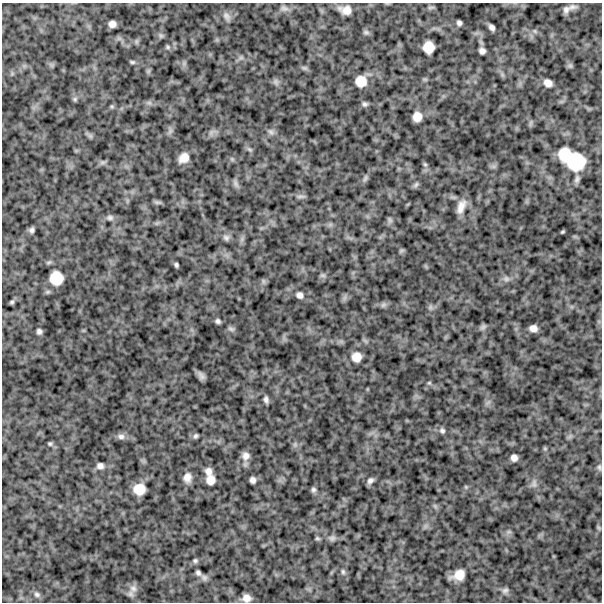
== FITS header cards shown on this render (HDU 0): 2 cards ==
NAXIS1  =                  600
NAXIS2  =                  600

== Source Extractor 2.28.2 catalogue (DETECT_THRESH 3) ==
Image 600 x 600 px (HDU 0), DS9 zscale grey, 1 PNG px = 1 image px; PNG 604 x 604 px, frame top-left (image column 1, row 600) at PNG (2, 3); no overlay
Background 1140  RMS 230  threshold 680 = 3 sigma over >= 5 px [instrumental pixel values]
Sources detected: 102; all 102 listed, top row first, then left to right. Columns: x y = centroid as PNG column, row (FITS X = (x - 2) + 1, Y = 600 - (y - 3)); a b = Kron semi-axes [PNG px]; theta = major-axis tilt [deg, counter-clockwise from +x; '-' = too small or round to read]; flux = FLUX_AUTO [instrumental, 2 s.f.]
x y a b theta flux
431 7 10 4 5 26000
572 7 13 7 3 68000
284 8 11 7 -23 56000
346 10 11 7 -12 150000
566 10 10 7 51 67000
227 16 12 8 -48 67000
459 23 5 4 - 44000
112 24 6 6 - 83000
492 27 7 4 -55 60000
535 31 7 4 -89 26000
366 32 8 6 -15 32000
161 36 7 5 -54 30000
168 47 7 5 -23 28000
428 47 10 9 - 230000
482 51 6 5 - 65000
241 58 7 4 0 33000
132 62 7 4 -7 27000
570 66 7 4 0 27000
304 68 8 6 -20 33000
361 81 10 10 - 220000
276 82 8 7 - 45000
548 83 8 6 -30 100000
75 99 7 6 - 31000
149 103 7 4 0 37000
365 104 7 6 - 38000
112 106 6 5 - 23000
417 117 8 8 - 150000
211 132 9 3 45 37000
271 132 9 7 -26 53000
90 136 8 6 -44 35000
249 149 8 4 -19 27000
565 155 13 12 - 350000
184 158 11 9 46 160000
232 159 5 5 - 24000
102 162 9 4 8 36000
576 162 17 16 - 620000
425 164 6 5 - 24000
365 178 11 5 66 38000
577 179 11 6 76 49000
236 184 12 6 -69 44000
416 185 9 5 46 31000
301 196 13 4 1 41000
157 202 11 4 -5 32000
461 207 16 8 68 150000
110 218 10 7 -5 53000
390 220 8 5 -60 31000
32 230 6 5 - 44000
563 232 4 3 - 16000
226 238 9 8 - 50000
401 250 8 3 19 19000
176 265 4 4 - 30000
323 275 8 6 -1 32000
56 278 12 12 - 310000
506 279 8 7 - 53000
263 281 7 4 -72 25000
300 295 9 8 - 67000
344 298 7 4 71 39000
12 302 6 4 17 26000
383 305 9 6 16 43000
430 307 7 4 -72 30000
218 321 5 5 - 38000
483 327 9 6 36 35000
533 328 7 6 - 91000
231 329 9 5 -22 35000
39 331 5 5 - 44000
356 357 11 11 - 160000
201 376 9 5 -61 61000
429 383 6 5 - 22000
266 400 7 5 -79 51000
442 431 8 7 - 44000
121 436 10 8 -4 67000
196 436 6 5 - 31000
50 444 5 5 - 25000
295 444 7 6 - 40000
545 449 6 4 0 19000
246 456 10 10 - 99000
514 458 6 6 - 76000
100 466 8 7 - 66000
599 467 8 5 -80 33000
208 471 8 7 - 85000
187 477 10 8 87 110000
210 480 11 10 - 130000
253 480 6 5 - 60000
370 481 7 5 49 54000
534 484 12 7 82 66000
466 487 6 4 -46 19000
139 489 11 10 - 240000
313 490 7 6 - 38000
435 506 7 4 -72 26000
599 528 7 4 -59 22000
509 532 7 4 -18 26000
317 538 7 4 -7 21000
332 538 10 7 7 49000
195 561 7 6 - 31000
343 572 7 5 -75 30000
198 573 6 5 - 41000
459 575 11 8 23 200000
204 577 9 7 -27 48000
133 588 12 10 -70 96000
505 590 9 7 23 47000
37 594 9 7 -19 50000
246 598 7 6 - 100000